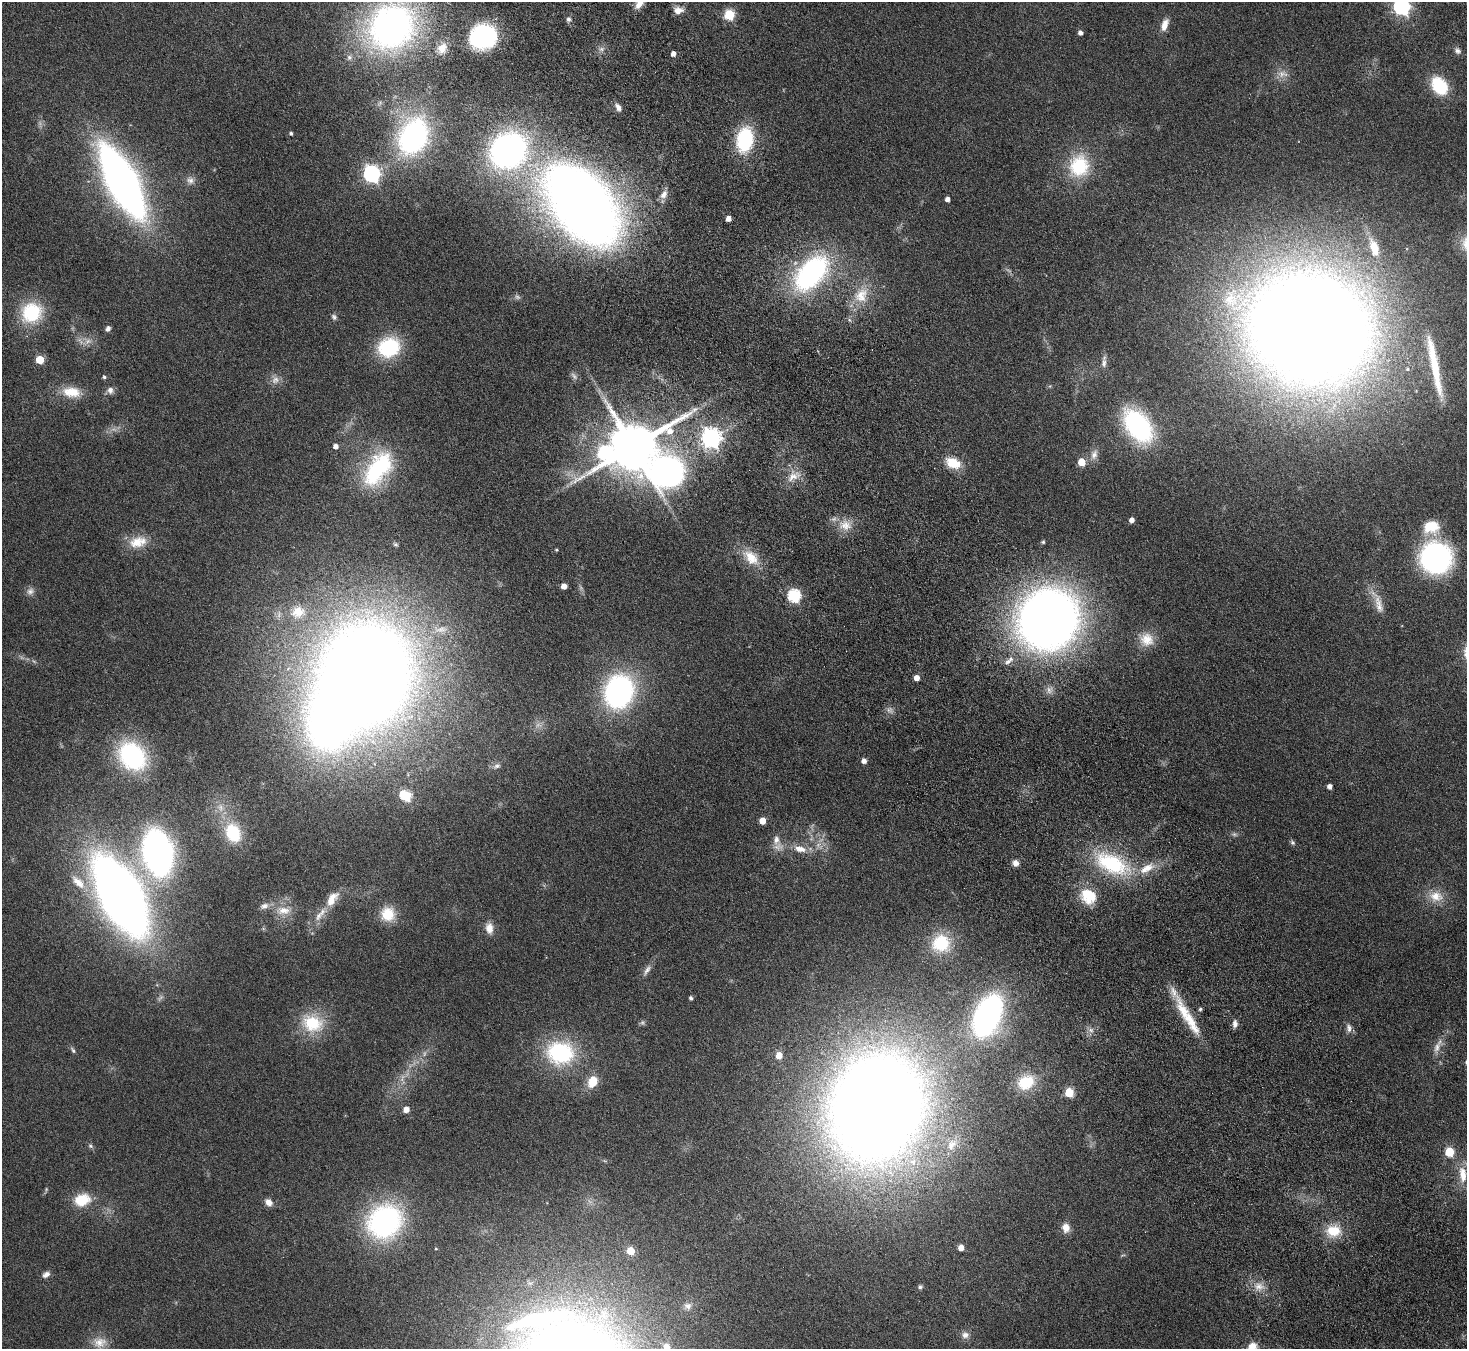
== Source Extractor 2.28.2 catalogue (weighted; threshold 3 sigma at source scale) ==
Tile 6 of 4 x 4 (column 2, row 2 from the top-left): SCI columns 1518-2982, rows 3017-4363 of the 5965 x 5897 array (HDU 1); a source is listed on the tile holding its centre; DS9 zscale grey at full resolution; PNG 1469 x 1351 px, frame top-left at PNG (2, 2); no overlay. Shown black and unused: <1% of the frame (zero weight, under 4 of 8 exposures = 3% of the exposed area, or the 3 px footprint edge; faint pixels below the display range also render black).
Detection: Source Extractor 2.28.2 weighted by HDU 2 'WHT'; one run over the whole footprint, this tile lists its part. Background 0.0899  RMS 0.0048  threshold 0.0198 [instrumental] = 3 sigma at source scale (4.09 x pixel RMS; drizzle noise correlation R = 1.36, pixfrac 0.8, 0.05/0.05 arcsec/px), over >= 5 px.
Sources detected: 150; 9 too faint to see at this stretch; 2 inside a brighter object's white glare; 1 long thin detection or spike segment (spike, bleed or trail) — not listed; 4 inside a brighter listed object's ellipse — not listed separately; the other 134 listed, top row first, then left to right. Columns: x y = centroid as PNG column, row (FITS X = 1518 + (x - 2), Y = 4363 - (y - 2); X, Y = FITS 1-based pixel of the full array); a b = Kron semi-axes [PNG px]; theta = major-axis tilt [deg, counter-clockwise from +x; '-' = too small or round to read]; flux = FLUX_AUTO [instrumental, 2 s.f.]
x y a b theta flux
639 3 12 7 54 4.1
1401 6 7 7 - 160
678 10 13 9 4 3.4
729 15 6 5 - 30
568 19 7 6 - 1.3
1165 25 15 7 70 4.2
391 27 47 43 37 180
1080 33 4 4 - 1.8
483 37 22 19 20 62
442 48 14 12 63 5.8
1457 51 10 7 -44 1.7
673 54 5 4 - 2.3
349 57 8 7 - 1.5
1439 86 15 10 -54 29
618 107 12 7 -61 2.3
291 133 4 3 - 0.85
413 136 44 32 65 86
745 140 24 16 80 33
508 150 32 28 40 140
1079 166 30 27 71 24
371 174 7 7 - 150
190 180 11 10 - 2.4
122 182 48 17 -62 380
664 194 13 8 52 3.1
947 199 4 4 - 2.2
583 205 63 37 -52 700
728 219 4 4 - 3
1374 248 24 10 -73 9.5
811 273 42 24 48 86
861 295 25 19 63 13
31 313 28 26 34 24
334 317 9 6 -50 1.2
1309 328 76 65 -17 1600
108 329 6 5 - 1.5
389 347 23 19 23 32
40 360 5 5 - 15
1104 363 15 6 85 2.3
104 377 5 4 - 0.89
275 380 12 10 61 3
110 390 9 8 - 2.2
71 392 25 13 -7 9.5
1138 426 33 20 -54 71
711 438 7 7 - 240
336 446 5 5 - 2.2
633 447 12 11 - 2800
1094 454 15 9 74 3.4
1081 462 5 5 - 11
953 463 19 12 -27 9.3
378 469 49 26 55 43
667 472 48 43 78 200
793 477 17 10 34 5.3
1132 520 4 4 - 2.5
845 525 17 14 -5 6.9
1431 527 20 16 8 12
138 542 26 15 15 9.4
1043 542 4 4 - 0.69
395 544 7 5 -30 0.82
556 550 4 3 - 0.5
751 557 26 15 -45 10
1436 558 24 24 - 110
564 586 5 4 - 3.7
30 591 11 9 40 2.2
794 596 6 6 - 61
1378 603 36 10 -71 6.6
298 612 21 17 13 11
1048 619 42 40 48 490
1147 639 19 18 - 8.3
1008 661 11 6 29 2.2
366 674 76 66 76 1100
917 678 5 4 - 3.6
619 691 27 23 69 110
889 710 7 6 - 1.5
132 756 29 23 -49 57
864 761 5 5 - 2.5
497 766 10 6 27 1.6
1330 786 4 4 - 2.2
406 796 8 6 -32 31
762 821 5 5 - 6.5
233 833 19 14 -66 20
1234 834 6 6 - 0.97
776 840 15 10 -88 4
1292 842 7 6 - 0.89
800 849 17 9 -12 5.3
158 852 29 18 -79 220
1015 863 8 7 - 2.3
1112 863 48 24 -26 40
78 882 25 11 -44 7.9
121 896 50 23 -62 730
1088 896 19 16 -39 14
1436 896 19 15 -7 7.7
332 899 23 11 55 7.9
283 911 23 12 -1 7.2
388 914 16 16 - 11
489 928 14 9 -83 4.2
941 943 24 23 - 19
647 970 17 6 57 2.4
691 998 4 4 - 1.1
1200 1009 4 4 - 0.71
987 1015 27 15 67 180
1187 1017 61 10 -58 17
312 1023 30 23 -20 20
1235 1024 9 6 88 2.2
1349 1028 12 8 -82 2.2
1091 1030 7 6 - 1.6
1437 1048 19 7 71 3.7
73 1050 10 4 -60 1
560 1053 30 25 -6 44
779 1055 5 5 - 6.4
593 1081 12 9 62 9.1
1026 1082 22 17 30 14
1069 1093 5 5 - 19
877 1107 67 53 68 1300
406 1109 5 5 - 4.3
952 1145 16 10 47 4.3
90 1146 7 5 -40 0.99
1449 1152 6 5 - 21
1463 1174 24 10 -85 8.6
82 1200 15 11 16 14
269 1202 9 7 -47 2.9
385 1222 37 33 42 88
1066 1228 11 9 -77 4.2
1333 1231 21 16 11 11
961 1248 5 4 - 4
436 1249 5 3 - 0.44
631 1251 5 5 - 12
46 1274 9 7 29 2.1
1259 1286 15 11 -12 4.6
920 1287 6 6 - 0.95
688 1306 10 9 - 2.1
539 1319 107 19 13 71
965 1335 10 9 - 2.6
99 1342 20 15 -1 6.6
667 1347 7 6 - 3
1252 1347 16 11 50 7.3
Isophote crosses this tile's border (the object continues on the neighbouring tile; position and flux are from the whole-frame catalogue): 5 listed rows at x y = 639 3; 1401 6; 391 27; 667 1347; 1252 1347